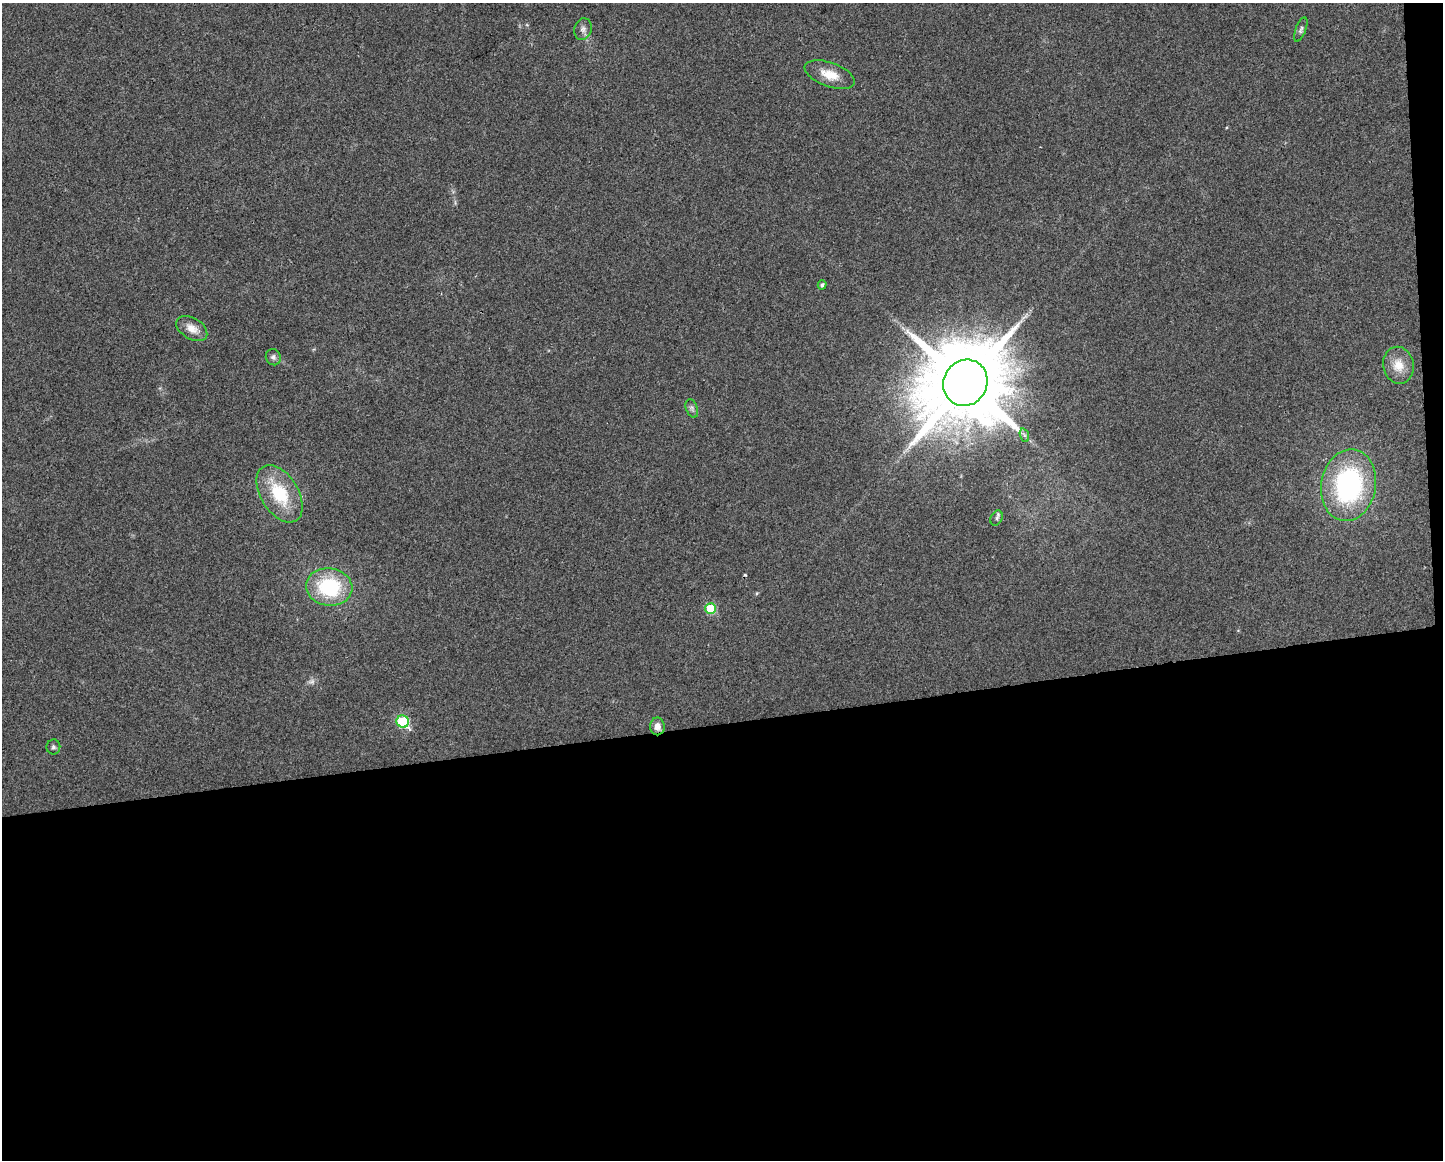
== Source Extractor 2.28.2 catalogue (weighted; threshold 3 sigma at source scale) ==
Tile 12 of 3 x 4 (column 3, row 4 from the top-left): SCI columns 2894-4334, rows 1-1158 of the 4391 x 4633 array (HDU 1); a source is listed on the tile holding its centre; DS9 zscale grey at full resolution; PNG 1445 x 1162 px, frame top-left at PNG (2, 3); each listed source drawn as its Kron ellipse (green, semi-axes under 4 px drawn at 4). Shown black and unused: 39% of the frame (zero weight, under 2 of 3 exposures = <1% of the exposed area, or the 3 px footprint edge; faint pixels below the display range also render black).
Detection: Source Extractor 2.28.2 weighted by HDU 2 'WHT'; one run over the whole footprint, this tile lists its part. Background 0.0515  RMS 0.0069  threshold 0.0308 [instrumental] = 3 sigma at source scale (4.5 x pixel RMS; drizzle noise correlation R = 1.50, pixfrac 1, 0.0396/0.0396 arcsec/px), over >= 5 px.
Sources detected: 20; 1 too faint to see at this stretch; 1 cosmic-ray / hot-pixel residue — neither listed nor drawn; the other 18 listed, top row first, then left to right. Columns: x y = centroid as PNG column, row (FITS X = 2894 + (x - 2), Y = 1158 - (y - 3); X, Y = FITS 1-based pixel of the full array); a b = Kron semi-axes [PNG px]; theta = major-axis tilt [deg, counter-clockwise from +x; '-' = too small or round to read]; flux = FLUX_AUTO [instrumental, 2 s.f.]
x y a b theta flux
583 29 11 8 76 3
1301 30 13 5 70 1.9
830 75 26 12 -20 12
822 285 5 4 - 1.5
192 328 17 10 -31 7.4
273 357 8 7 - 2.2
1398 365 18 15 -80 11
965 383 23 21 62 11000
692 408 9 5 -69 2
1024 435 7 4 -71 1.3
1348 485 36 27 80 110
280 494 31 18 -58 34
997 518 8 5 61 1.6
329 587 23 18 -7 47
710 608 5 5 - 32
403 721 6 6 - 67
657 726 9 7 -89 4.5
53 747 7 7 - 1.7
Overlapping masked pixels (flux is a lower limit): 1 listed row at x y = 657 726